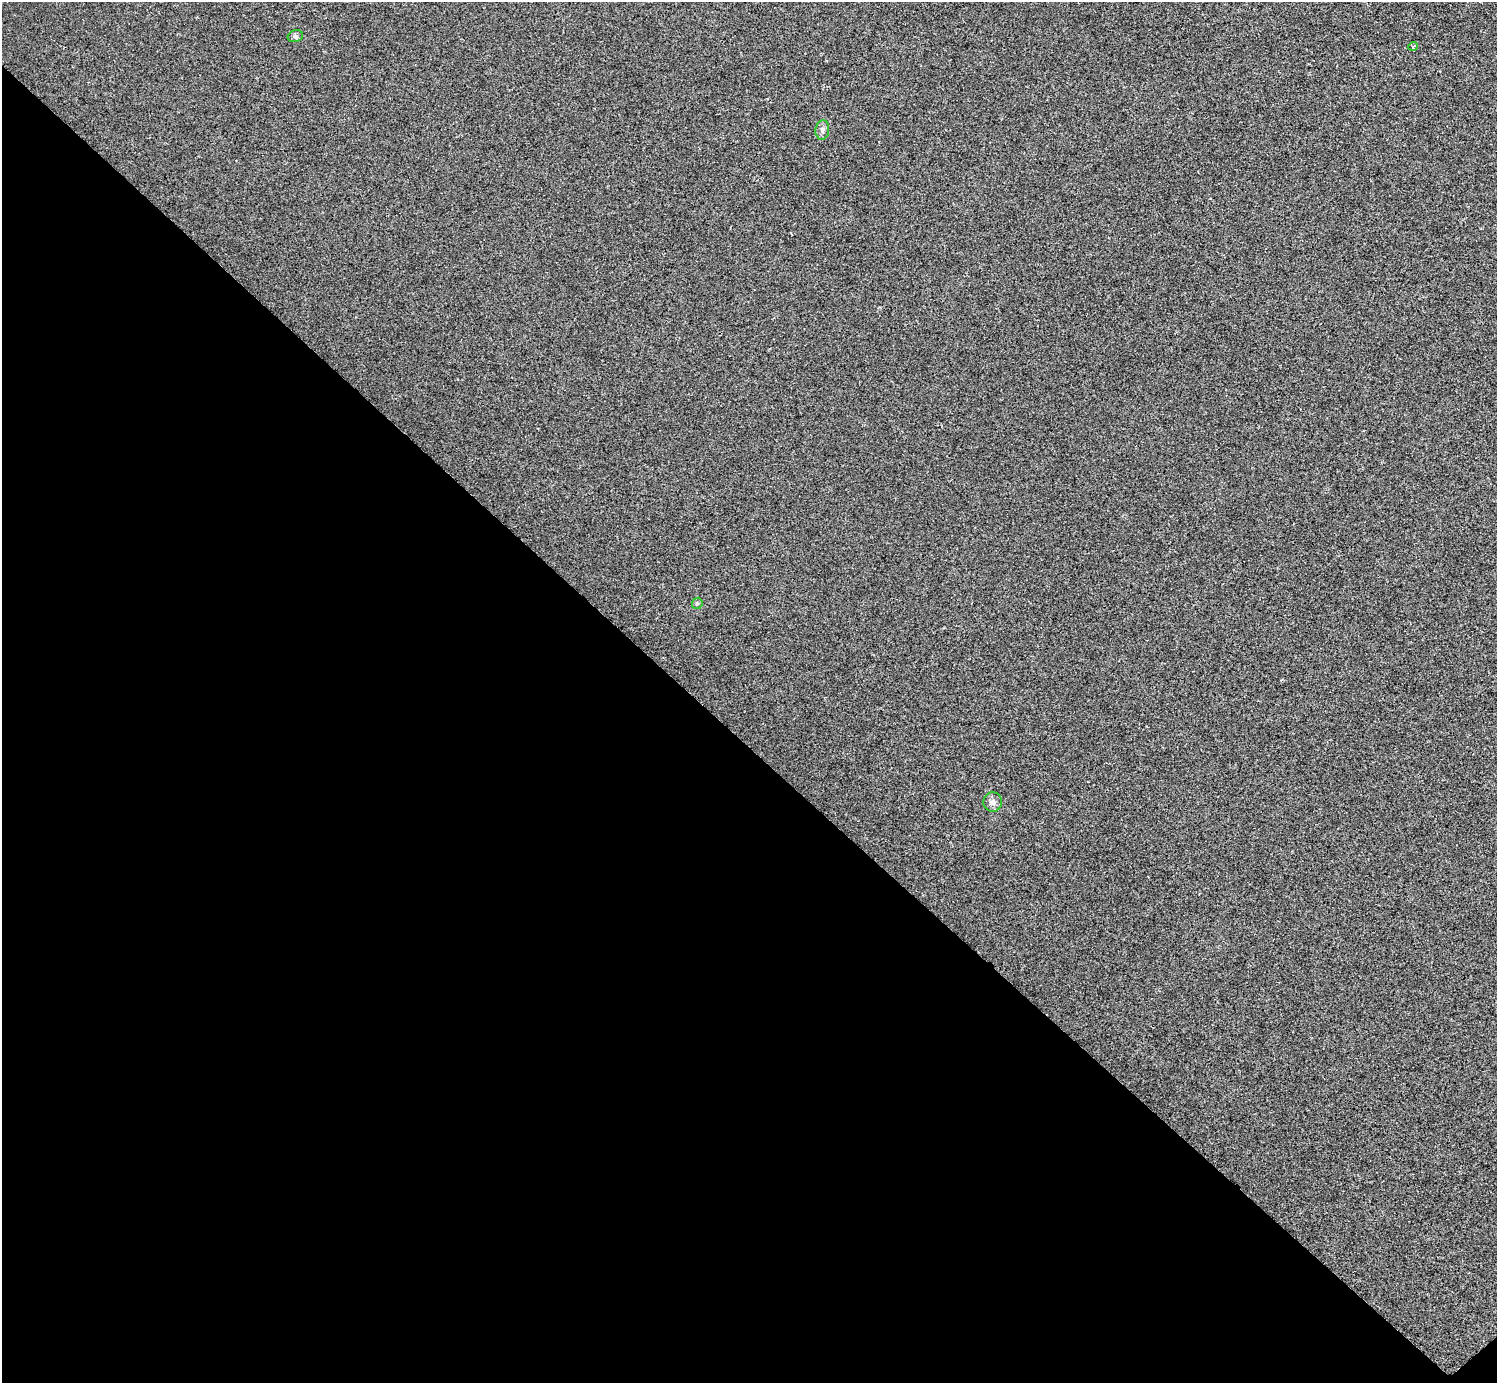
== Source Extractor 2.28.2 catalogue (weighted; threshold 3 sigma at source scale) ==
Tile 14 of 4 x 4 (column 2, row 4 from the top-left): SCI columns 1500-2994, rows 301-1681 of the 5984 x 5984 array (HDU 1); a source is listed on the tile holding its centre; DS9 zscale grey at full resolution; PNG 1499 x 1385 px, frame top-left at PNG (2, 2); each listed source drawn as its Kron ellipse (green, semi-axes under 4 px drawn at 4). Shown black and unused: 46% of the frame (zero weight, under 2 of 3 exposures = <1% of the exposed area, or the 3 px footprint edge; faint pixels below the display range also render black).
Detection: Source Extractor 2.28.2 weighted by HDU 2 'WHT'; one run over the whole footprint, this tile lists its part. Background -3.22e-04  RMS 0.0049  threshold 0.0223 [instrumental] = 3 sigma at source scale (4.5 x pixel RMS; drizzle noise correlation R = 1.50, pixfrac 1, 0.05/0.05 arcsec/px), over >= 5 px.
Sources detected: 5; all 5 listed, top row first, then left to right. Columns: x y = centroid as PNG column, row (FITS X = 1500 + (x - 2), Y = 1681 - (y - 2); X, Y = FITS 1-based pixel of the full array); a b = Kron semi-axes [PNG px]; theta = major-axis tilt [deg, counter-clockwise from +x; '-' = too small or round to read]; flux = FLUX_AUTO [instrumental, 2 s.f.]
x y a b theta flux
295 36 8 6 20 1.1
1413 46 5 3 - 0.42
822 130 10 7 82 1.7
697 603 6 5 - 0.7
993 802 9 9 - 2.4